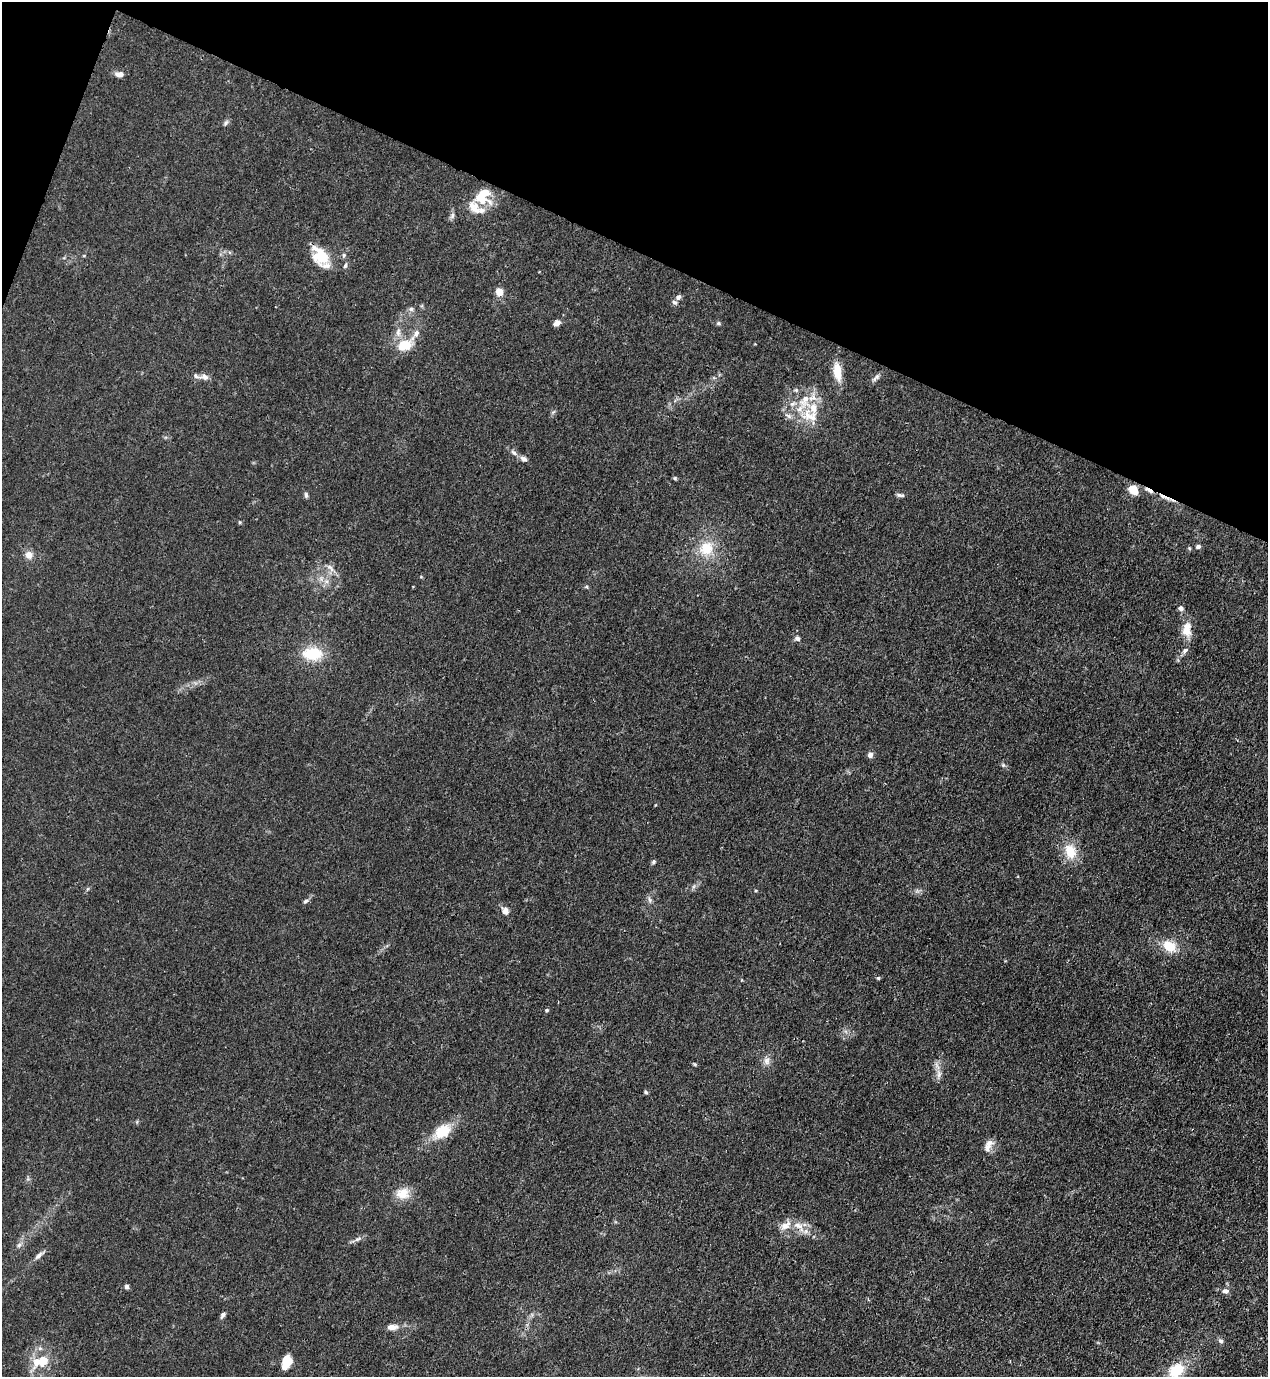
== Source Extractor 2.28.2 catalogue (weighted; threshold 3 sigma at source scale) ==
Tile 2 of 4 x 4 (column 2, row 1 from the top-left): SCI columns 1620-2885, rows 4165-5539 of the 5639 x 5578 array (HDU 1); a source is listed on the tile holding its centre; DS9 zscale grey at full resolution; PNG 1270 x 1379 px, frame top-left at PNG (2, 2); no overlay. Shown black and unused: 19% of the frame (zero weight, under 3 of 4 exposures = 7% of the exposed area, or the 3 px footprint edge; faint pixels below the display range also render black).
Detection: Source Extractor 2.28.2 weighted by HDU 2 'WHT'; one run over the whole footprint, this tile lists its part. Background 0.0145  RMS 0.0024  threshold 0.0108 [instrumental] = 3 sigma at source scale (4.5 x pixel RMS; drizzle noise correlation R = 1.50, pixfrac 1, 0.05/0.05 arcsec/px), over >= 5 px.
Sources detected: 77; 1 cosmic-ray / hot-pixel residue — not listed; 10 inside a brighter listed object's ellipse — not listed separately; the other 66 listed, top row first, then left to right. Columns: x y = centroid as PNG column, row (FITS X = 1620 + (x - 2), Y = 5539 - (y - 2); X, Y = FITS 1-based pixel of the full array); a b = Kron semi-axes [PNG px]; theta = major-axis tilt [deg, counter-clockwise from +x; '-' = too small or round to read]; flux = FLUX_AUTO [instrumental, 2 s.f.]
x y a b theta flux
119 74 10 6 -5 1.4
226 123 9 5 54 0.51
483 194 25 17 30 5.9
452 215 9 4 89 0.63
344 255 6 4 -84 0.41
320 256 25 16 -56 6.5
345 266 7 5 72 0.46
499 292 5 4 - 6
678 297 8 6 46 0.72
411 309 6 6 - 0.56
557 323 8 6 30 1.1
719 323 7 5 -1 0.39
398 332 12 6 85 1.3
416 334 10 7 61 1.3
405 345 17 13 11 5.2
837 372 24 10 -82 3.9
205 377 12 7 -7 1.1
876 378 13 5 41 0.84
796 390 5 5 - 0.36
810 416 27 18 -15 7
514 453 10 4 -40 0.71
523 459 10 6 -22 0.87
675 478 5 5 - 0.29
1133 490 10 8 -43 3.3
1149 490 14 4 -30 1.2
306 495 8 5 -80 0.46
900 495 10 4 -9 0.55
240 522 5 3 - 0.24
1198 546 5 4 - 0.7
706 548 17 16 - 5.8
29 555 10 9 - 1.6
330 568 15 6 -47 1.2
1181 608 6 5 - 0.7
1187 629 19 11 86 3.4
797 639 7 5 -17 0.66
1185 650 9 6 46 0.76
312 654 23 14 -3 7.9
870 755 6 6 - 0.92
1003 765 6 4 -45 0.39
1070 851 18 13 -74 5.2
653 862 6 5 - 0.41
649 900 9 4 -81 0.57
306 901 7 5 28 0.51
505 911 9 8 - 1.2
1169 946 16 11 -29 4.7
878 978 5 4 - 0.28
547 1010 4 4 - 0.41
766 1061 11 9 90 1.2
939 1074 11 6 85 1.2
646 1092 5 4 - 0.4
442 1131 21 13 33 6.3
989 1143 15 11 54 1.6
403 1194 16 14 13 3.7
785 1226 17 10 28 2.2
799 1226 21 9 -40 2.9
358 1239 10 5 27 0.75
19 1245 7 4 45 0.57
39 1255 17 5 38 1.1
126 1286 6 5 - 0.56
1225 1291 9 7 -6 0.94
223 1315 9 5 52 0.61
392 1327 15 8 2 1.6
1221 1341 7 6 - 0.64
43 1361 15 12 65 3.7
287 1362 11 7 74 7.8
1176 1370 18 14 36 6.5
Overlapping masked pixels (flux is a lower limit): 1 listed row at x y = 1149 490
Isophote crosses this tile's border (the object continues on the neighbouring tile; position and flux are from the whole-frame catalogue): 1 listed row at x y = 1176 1370